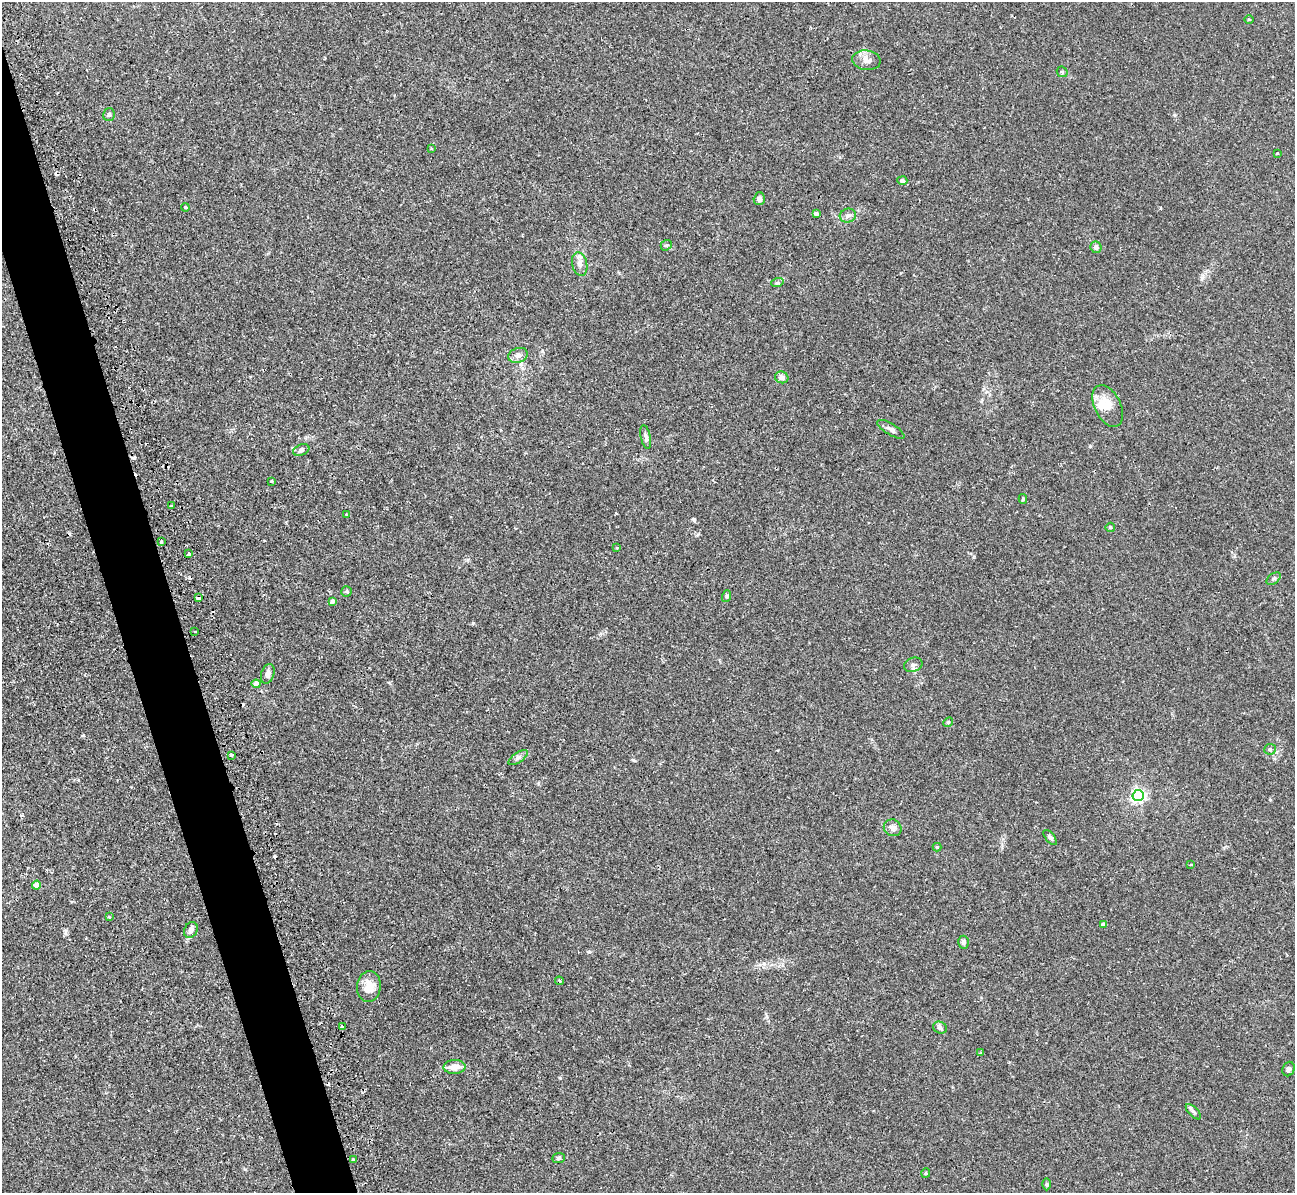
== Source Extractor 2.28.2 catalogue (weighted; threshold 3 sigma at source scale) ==
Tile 11 of 4 x 4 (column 3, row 3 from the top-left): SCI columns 2599-3891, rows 1496-2686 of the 5236 x 5221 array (HDU 1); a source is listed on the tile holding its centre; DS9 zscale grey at full resolution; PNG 1297 x 1195 px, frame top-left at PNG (2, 2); each listed source drawn as its Kron ellipse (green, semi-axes under 4 px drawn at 4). Shown black and unused: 4% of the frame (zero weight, under 2 of 3 exposures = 3% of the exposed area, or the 3 px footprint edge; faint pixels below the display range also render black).
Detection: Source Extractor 2.28.2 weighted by HDU 2 'WHT'; one run over the whole footprint, this tile lists its part. Background 0.0213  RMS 0.0039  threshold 0.0176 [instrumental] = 3 sigma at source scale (4.5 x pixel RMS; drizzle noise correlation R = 1.50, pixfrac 1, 0.05/0.05 arcsec/px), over >= 5 px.
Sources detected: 75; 1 inside a brighter object's white glare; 10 cosmic-ray / hot-pixel residue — neither listed nor drawn; the other 64 listed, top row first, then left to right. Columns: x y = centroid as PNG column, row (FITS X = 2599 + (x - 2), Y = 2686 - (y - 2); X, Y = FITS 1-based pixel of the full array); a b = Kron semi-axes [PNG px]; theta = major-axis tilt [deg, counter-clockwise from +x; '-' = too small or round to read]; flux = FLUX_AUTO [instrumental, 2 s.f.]
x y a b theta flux
1249 19 5 3 - 0.32
866 60 14 9 -8 2.9
1062 72 6 5 - 0.51
109 115 6 5 - 0.85
431 148 3 3 - 0.41
1277 153 3 3 - 0.3
902 181 5 4 - 1.2
759 199 6 5 - 1.2
185 207 4 3 - 0.33
816 213 4 3 - 1.4
848 215 8 7 - 1.5
666 245 6 5 - 0.58
1096 247 6 5 - 1.4
580 264 12 7 -78 2.1
777 283 6 4 18 0.52
518 355 10 7 18 1.5
782 377 7 5 -20 1.8
1108 406 22 13 -64 6.6
891 429 15 5 -31 1.5
646 437 12 5 -78 1.3
301 450 8 5 20 1
271 481 3 3 - 0.6
1023 499 5 4 - 0.43
171 506 4 2 - 0.4
346 514 3 2 - 0.26
1110 527 4 4 - 0.61
161 542 3 2 - 0.52
617 548 3 3 - 0.34
189 554 3 3 - 1.5
1274 579 8 5 36 0.75
346 591 5 5 - 0.72
727 596 6 3 72 0.45
198 598 4 3 - 5.2
332 601 4 4 - 1.3
195 632 2 2 - 0.36
913 665 9 7 21 1.2
268 674 10 6 71 1.7
256 684 4 4 - 3.3
948 722 5 4 - 0.47
1270 749 6 5 - 0.67
231 755 3 3 - 0.93
518 757 11 5 35 1.1
1138 795 6 5 - 87
893 828 9 8 - 1.8
1050 837 9 4 -49 0.97
937 847 4 4 - 0.43
1190 864 3 2 - 0.38
37 885 4 4 - 4.6
109 917 3 3 - 0.26
1103 924 4 4 - 2.7
191 930 8 6 61 1.6
963 942 6 5 - 1
559 981 4 3 - 0.51
369 986 15 11 83 5.6
342 1027 4 3 - 0.79
940 1028 7 5 -27 1.1
981 1053 4 4 - 0.38
454 1067 11 7 3 3.9
1289 1069 7 5 66 0.88
1193 1112 10 4 -45 0.85
558 1158 6 5 - 0.67
353 1160 3 3 - 1.7
926 1173 5 4 - 0.4
1046 1184 6 4 -90 0.49
Overlapping masked pixels (flux is a lower limit): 1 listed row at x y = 198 598
Unlisted compact peaks at least as high as the median listed source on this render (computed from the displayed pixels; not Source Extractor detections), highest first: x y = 694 519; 473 623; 560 1078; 83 735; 633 760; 589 952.